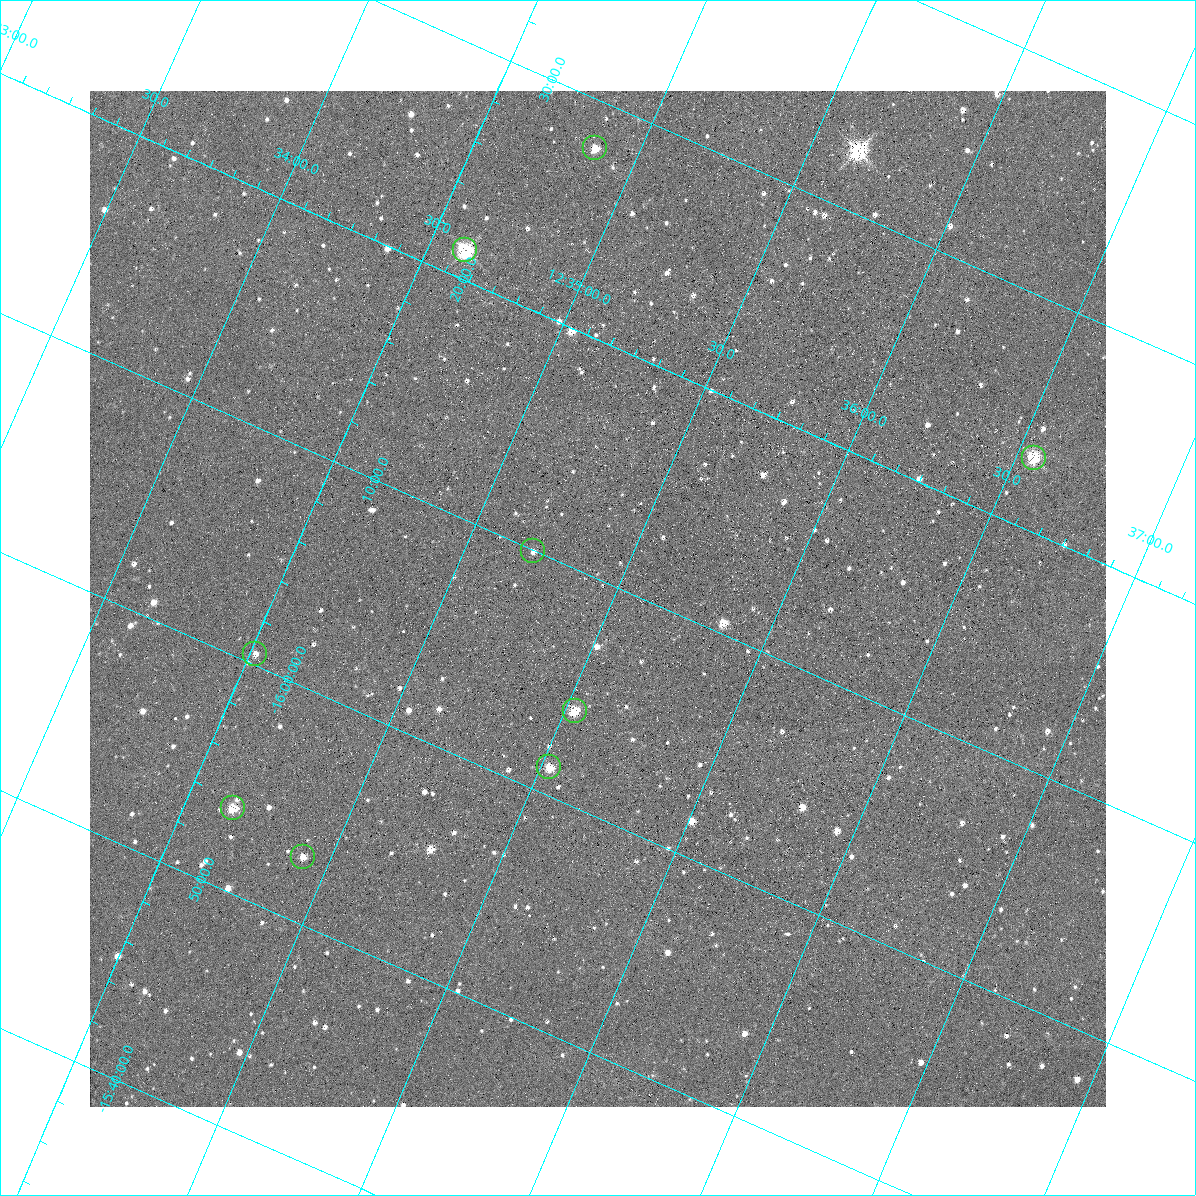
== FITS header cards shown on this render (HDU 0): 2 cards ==
NAXIS1  =                 1016 / length of data axis 1
NAXIS2  =                 1016 / length of data axis 2

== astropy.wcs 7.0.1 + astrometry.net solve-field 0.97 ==
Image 1016 x 1016 px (HDU 0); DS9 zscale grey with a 90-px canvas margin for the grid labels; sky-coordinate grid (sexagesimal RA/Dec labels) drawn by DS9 from the SOLVED WCS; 9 Tycho-2 reference stars matched to detected sources circled (green)
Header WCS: RA---SIN-SIP/DEC--SIN-SIP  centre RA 12:35:27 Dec -16:09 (188.86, -16.15 deg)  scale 2.78 x 2.74 arcsec/px (non-square pixels)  FOV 47.0' x 46.4'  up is -156 deg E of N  parity normal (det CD < 0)
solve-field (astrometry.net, Tycho-2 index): VERIFIED the header's WCS against the Tycho-2 star catalogue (verified at 3 index scales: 8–9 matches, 0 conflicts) and refined it, rather than solving blind
Solved WCS: RA---TAN-SIP/DEC--TAN-SIP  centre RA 12:35:27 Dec -16:09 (188.86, -16.15 deg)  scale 2.77 x 2.74 arcsec/px (non-square pixels)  FOV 47.0' x 46.4'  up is -156 deg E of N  parity normal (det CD < 0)
The solver's refit moves the header's centre by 1.5 arcsec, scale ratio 0.9992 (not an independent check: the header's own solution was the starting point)
Tycho-2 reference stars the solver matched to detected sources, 9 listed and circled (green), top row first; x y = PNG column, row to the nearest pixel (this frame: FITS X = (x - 90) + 1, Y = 1016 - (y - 91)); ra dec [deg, ICRS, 3 dp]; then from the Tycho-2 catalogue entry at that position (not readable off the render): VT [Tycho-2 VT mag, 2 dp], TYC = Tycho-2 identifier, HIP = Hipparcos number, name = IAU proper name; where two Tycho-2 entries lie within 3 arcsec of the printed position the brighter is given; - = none
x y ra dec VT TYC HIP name
595 148 188.716 -16.465 11.34 6103-1341-1 - -
465 250 188.654 -16.354 7.81 6103-1218-1 61373 -
1034 458 189.139 -16.386 8.93 6103-682-1 - -
533 551 188.801 -16.166 11.75 6103-1387-1 - -
255 654 188.630 -16.008 12.12 6103-654-1 - -
575 711 188.882 -16.067 10.03 6103-1037-1 - -
549 767 188.882 -16.020 11.46 6103-305-1 - -
233 808 188.663 -15.893 11.46 6103-373-1 - -
303 857 188.729 -15.881 11.53 6103-1292-1 - -